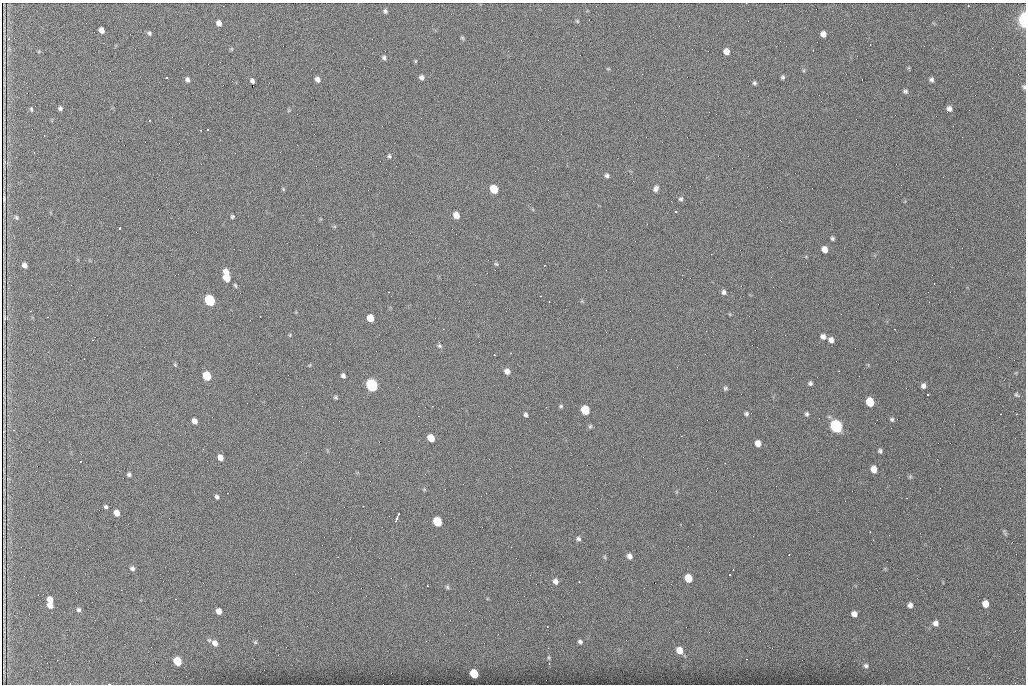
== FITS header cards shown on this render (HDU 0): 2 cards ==
NAXIS1  =                 1024 /fastest changing axis
NAXIS2  =                  682 /next to fastest changing axis

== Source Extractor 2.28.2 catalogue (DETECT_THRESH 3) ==
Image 1024 x 682 px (HDU 0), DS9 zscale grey, 1 PNG px = 1 image px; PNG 1028 x 686 px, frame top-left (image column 1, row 682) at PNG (2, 3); no overlay
Background 1450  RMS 26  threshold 78.9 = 3 sigma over >= 5 px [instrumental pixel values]
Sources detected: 136; all 136 listed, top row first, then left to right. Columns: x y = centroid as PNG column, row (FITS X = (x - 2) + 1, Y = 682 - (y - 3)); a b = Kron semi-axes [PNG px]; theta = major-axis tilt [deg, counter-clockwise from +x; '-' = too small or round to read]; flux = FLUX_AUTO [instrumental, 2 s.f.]
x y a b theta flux
385 11 6 5 - 3400
1024 20 7 4 -87 430000
577 21 5 4 - 2000
219 23 6 5 - 8500
101 30 5 5 - 9900
149 33 6 5 - 3400
823 34 6 5 - 9100
462 38 6 4 -44 2300
232 49 6 4 90 1800
813 50 2 2 - 1300
726 51 6 5 - 12000
384 58 5 4 - 3800
415 61 5 3 - 1700
608 69 5 3 - 1500
421 77 5 5 - 5900
783 77 5 5 - 2900
166 78 3 3 - 7800
317 79 6 5 - 7600
187 80 6 5 - 5100
931 80 5 5 - 4200
252 81 5 4 - 4200
754 83 5 4 - 3100
1024 87 6 4 -70 3000
905 91 6 5 - 3700
60 108 5 5 - 3400
31 109 5 3 - 2200
949 109 6 6 - 6700
149 120 3 3 - 1500
207 130 3 3 - 5800
34 152 2 2 - 1300
389 156 5 5 - 2700
607 175 6 5 - 3800
656 188 8 6 57 5800
283 189 5 4 - 1800
494 189 6 5 - 53000
4 199 15 3 90 660
681 199 6 5 - 3400
676 212 3 3 - 3900
456 215 6 5 - 17000
233 216 5 4 - 2800
16 217 6 4 -59 2600
120 228 3 2 - 2200
832 238 5 4 - 3000
824 249 6 5 - 13000
496 264 6 5 - 2200
24 265 5 4 - 6300
544 265 2 2 - 1100
226 276 10 5 -81 44000
934 284 2 2 - 920
235 285 7 3 -63 2400
724 292 6 5 - 5000
540 296 3 2 - 1800
209 300 6 6 - 190000
549 302 2 2 - 1000
260 316 3 2 - 1500
4 317 7 2 -86 2500
370 318 6 5 - 25000
290 335 5 3 - 1600
823 336 7 6 - 6500
92 340 4 3 - 990
831 340 6 5 - 7900
440 346 7 6 - 3400
511 353 2 2 - 930
494 355 2 2 - 4500
175 365 5 4 - 1900
507 371 6 5 - 9100
207 376 6 5 - 61000
343 376 5 4 - 4400
810 383 5 5 - 3800
372 385 7 6 - 340000
923 386 5 5 - 5600
725 388 6 5 - 3000
928 394 3 2 - 2300
1017 395 8 4 -33 3200
336 397 5 4 - 2500
870 402 6 6 - 49000
561 406 5 4 - 2700
585 410 6 6 - 66000
526 414 5 4 - 4000
746 414 5 5 - 2900
807 414 5 5 - 3200
1000 414 2 2 - 1100
1016 414 2 2 - 890
892 419 6 6 - 3500
194 421 6 4 -51 8300
590 426 6 5 - 2800
836 426 7 6 - 380000
4 432 3 2 - 1500
431 438 6 5 - 27000
758 443 6 5 - 12000
880 451 5 5 - 3600
220 457 5 5 - 10000
80 461 3 2 - 1800
725 463 2 2 - 860
874 469 6 5 - 15000
129 474 4 4 - 3500
910 477 6 5 - 2400
424 489 6 4 -19 1900
217 497 5 4 - 3500
363 506 3 2 - 1600
106 507 5 4 - 3100
117 513 5 5 - 12000
399 514 4 3 - 2200
396 520 6 3 75 5600
437 522 6 6 - 73000
870 532 2 2 - 940
578 539 6 5 - 4000
789 555 3 2 - 2100
629 556 6 5 - 7000
605 557 6 4 -88 2200
132 568 6 5 - 4500
733 570 2 2 - 1200
730 575 3 2 - 3500
688 578 6 6 - 37000
555 581 7 6 - 7200
579 582 3 2 - 3300
447 587 5 5 - 2800
50 600 6 5 - 11000
985 604 6 5 - 18000
50 605 6 5 - 9400
910 605 5 5 - 7100
78 610 6 6 - 3900
219 611 5 5 - 11000
854 614 5 5 - 9400
935 623 7 7 - 7800
547 626 3 2 - 870
255 642 6 5 - 2800
580 642 6 5 - 4100
215 643 8 7 - 9900
679 650 7 6 - 19000
549 657 8 4 -82 2800
177 661 6 5 - 50000
866 666 6 6 - 4300
474 674 6 5 - 55000
70 684 2 2 - 1300
109 684 3 2 - 5600
At the frame edge (FLAGS 8, measured only in part): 4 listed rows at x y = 1024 20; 1024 87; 70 684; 109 684

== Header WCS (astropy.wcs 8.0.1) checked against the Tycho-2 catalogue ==
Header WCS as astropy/WCSLIB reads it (CRVAL/CRPIX/CD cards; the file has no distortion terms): RA---TAN/DEC--TAN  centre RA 07:06:07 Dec +31:10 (106.53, +31.16 deg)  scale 1.44 arcsec/px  FOV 24.5' x 16.3'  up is -93 deg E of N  parity flipped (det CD > 0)
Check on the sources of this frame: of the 60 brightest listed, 8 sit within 2.2 arcsec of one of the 16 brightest Tycho-2 stars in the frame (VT <= 12.35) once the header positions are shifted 0.38 arcsec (0.24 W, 0.30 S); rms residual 0.94 arcsec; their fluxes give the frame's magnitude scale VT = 23.71 - 2.5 log10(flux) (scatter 0.22 mag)
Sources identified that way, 8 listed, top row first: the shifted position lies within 2.2 arcsec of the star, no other Tycho-2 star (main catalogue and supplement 1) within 4.4 arcsec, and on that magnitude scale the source's flux lands within +1.5 / -3 mag of the star's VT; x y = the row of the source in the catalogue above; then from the Tycho-2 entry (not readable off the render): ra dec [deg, ICRS J2000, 3 dp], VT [Tycho-2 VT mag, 2 dp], TYC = Tycho-2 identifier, HIP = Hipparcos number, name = IAU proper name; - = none
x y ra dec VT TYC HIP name
494 189 106.458 +31.151 12.35 2438-728-1 - -
207 376 106.551 +31.041 11.84 2438-663-1 - -
372 385 106.552 +31.106 9.20 2438-180-1 - -
870 402 106.550 +31.305 11.61 2438-184-1 - -
585 410 106.559 +31.192 11.79 2438-1039-1 - -
836 426 106.562 +31.292 10.01 2438-106-1 - -
437 522 106.614 +31.135 11.36 2438-550-1 - -
474 674 106.684 +31.152 11.76 2438-931-1 - -